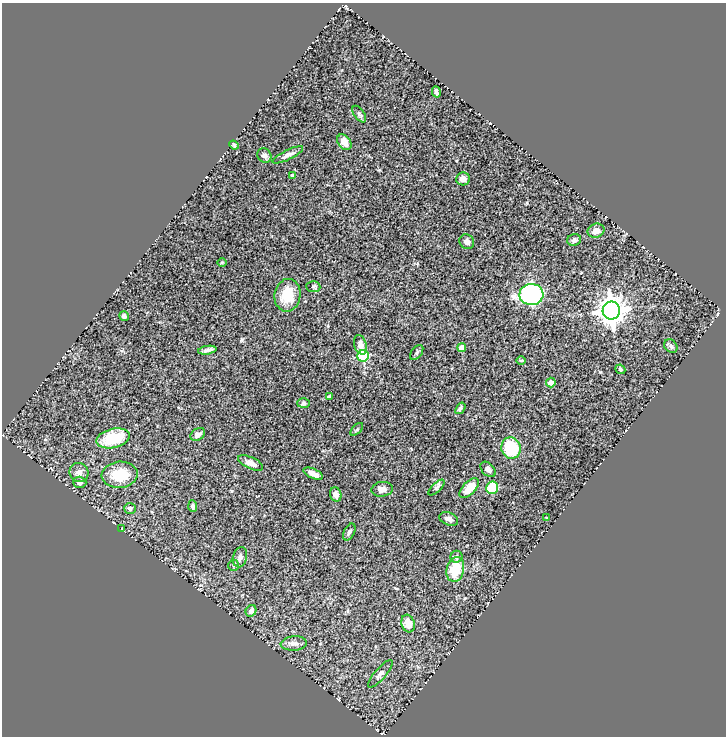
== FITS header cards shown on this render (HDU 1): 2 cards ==
NAXIS1  =                  724
NAXIS2  =                  734

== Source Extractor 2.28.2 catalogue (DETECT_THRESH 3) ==
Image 724 x 734 px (HDU 1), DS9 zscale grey, 1 PNG px = 1 image px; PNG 728 x 738 px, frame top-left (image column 1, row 734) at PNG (2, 3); each listed source drawn as its Kron ellipse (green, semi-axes under 4 px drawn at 4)
Background 0.465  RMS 0.054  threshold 0.161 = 3 sigma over >= 5 px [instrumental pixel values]
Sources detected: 58; all 58 listed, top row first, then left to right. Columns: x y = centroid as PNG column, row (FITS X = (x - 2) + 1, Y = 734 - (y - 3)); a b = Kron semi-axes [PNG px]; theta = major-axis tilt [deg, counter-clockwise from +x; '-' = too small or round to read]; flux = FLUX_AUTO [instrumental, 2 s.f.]
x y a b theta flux
436 92 5 3 - 11
359 114 9 5 -54 8.7
344 142 9 6 -51 33
234 145 5 3 - 7
264 155 7 6 - 12
288 155 17 5 26 17
292 175 3 3 - 8.3
463 179 7 6 - 13
596 231 8 7 - 24
574 240 7 6 - 9.8
467 242 8 7 - 14
222 262 5 3 - 3.5
313 287 7 5 -5 6.6
531 294 12 10 2 660
287 295 16 13 81 85
611 311 9 8 - 4400
124 316 5 4 - 9.5
360 345 10 6 -73 23
671 346 7 6 - 8.9
462 348 4 4 - 49
207 350 9 4 9 12
417 352 9 5 54 6.9
363 356 6 5 - 220
521 361 5 3 - 3.4
620 369 5 4 - 5.9
551 382 5 4 - 22
329 397 4 4 - 11
303 403 6 5 - 5.6
460 408 6 4 54 6.5
357 429 8 4 45 5.2
198 434 8 5 33 16
113 438 17 9 14 130
511 448 11 9 -76 150
250 463 13 6 -25 21
488 469 9 6 -45 11
79 472 10 9 - 18
313 474 10 5 -24 23
120 475 18 13 5 100
80 482 6 5 - 11
436 488 10 4 45 8.3
469 488 12 6 47 55
492 488 6 6 - 110
382 489 11 7 8 23
336 494 7 5 -70 14
193 506 6 4 -86 7.7
130 508 6 5 - 10
547 518 4 2 - 2.6
449 519 10 6 -23 14
121 528 3 2 - 2.5
349 532 9 5 62 8.7
240 557 10 7 74 15
456 557 6 6 - 11
234 565 5 5 - 5.9
455 569 12 8 76 110
251 611 6 5 - 16
408 624 9 6 -72 47
294 643 13 7 4 18
380 674 17 5 49 17